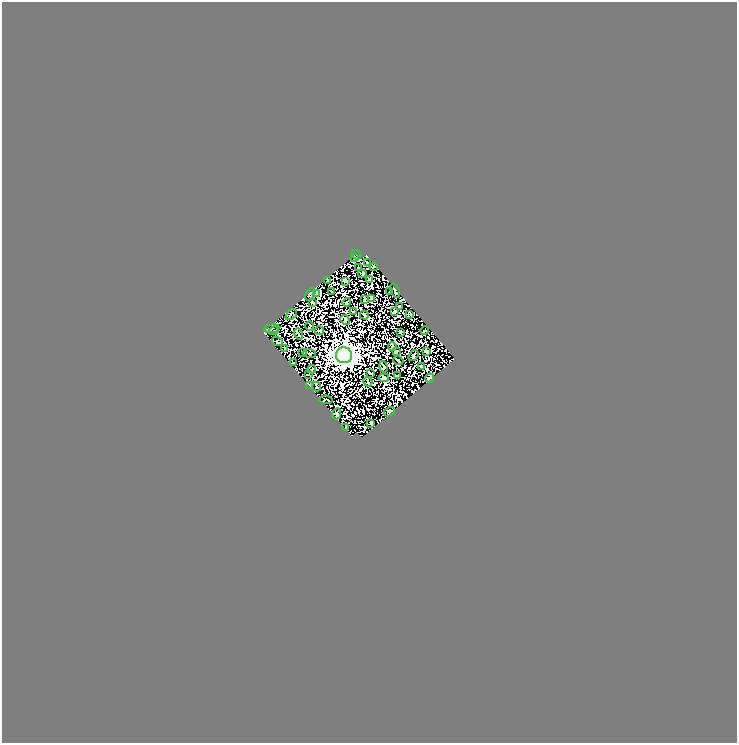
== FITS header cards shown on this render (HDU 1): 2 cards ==
NAXIS1  =                  735
NAXIS2  =                  741

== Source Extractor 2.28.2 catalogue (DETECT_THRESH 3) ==
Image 735 x 741 px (HDU 1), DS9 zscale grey, 1 PNG px = 1 image px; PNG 739 x 745 px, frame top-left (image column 1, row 741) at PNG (2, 2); each listed source drawn as its Kron ellipse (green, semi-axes under 4 px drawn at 4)
Background 0.438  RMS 0.088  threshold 0.263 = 3 sigma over >= 5 px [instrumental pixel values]
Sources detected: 59; all 59 listed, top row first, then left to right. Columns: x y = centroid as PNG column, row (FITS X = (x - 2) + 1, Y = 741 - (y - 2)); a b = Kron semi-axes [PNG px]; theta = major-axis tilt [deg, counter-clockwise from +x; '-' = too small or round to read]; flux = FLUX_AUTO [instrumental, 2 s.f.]
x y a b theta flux
356 255 5 3 - 7.6
354 257 3 2 - 4.2
368 263 3 2 - 4.3
374 267 4 2 - 3.8
359 268 3 2 - 3.8
362 274 4 2 - 6
370 279 3 2 - 4.9
328 280 3 2 - 4.5
345 282 3 2 - 3.7
395 291 7 2 -68 3.7
331 292 3 3 - 5.3
390 292 3 2 - 5.1
317 293 3 3 - 5.8
310 294 7 4 61 6.5
372 298 3 2 - 4.7
364 299 3 2 - 5.4
312 302 3 2 - 3.4
347 302 4 2 - 3.8
400 306 3 2 - 4.4
395 311 3 2 - 3.5
353 312 3 2 - 4.1
291 314 6 3 40 6
410 314 3 3 - 4.8
364 315 4 2 - 4.9
345 320 5 4 - 5.7
310 326 5 2 - 4.1
272 329 7 3 7 1.2
425 330 4 2 - 6.7
274 331 5 2 - 4.7
319 331 5 2 - 5.5
400 332 3 2 - 3.7
298 334 6 3 -57 8
277 342 6 2 -22 7
392 346 4 2 - 4.9
285 349 4 2 - 4.7
396 351 3 2 - 5.3
426 351 4 2 - 4.7
303 352 3 2 - 5.7
309 353 7 3 -8 7.8
344 355 8 8 - 8600
413 356 6 2 55 5.7
398 361 5 2 - 5.8
293 362 4 2 - 5.2
421 366 2 2 - 4.1
383 367 6 2 -78 4.1
312 369 4 2 - 5.3
370 373 3 2 - 3.7
308 374 3 2 - 2.5
398 375 4 2 - 5.2
384 378 5 4 - 56
430 378 4 2 - 11
368 382 5 2 - 4.3
310 386 3 2 - 4.7
317 387 5 2 - 8.8
326 400 6 3 -7 0.42
389 412 6 3 33 6.3
337 414 5 2 - 5.7
371 423 3 2 - 4.3
346 428 3 2 - 5.2